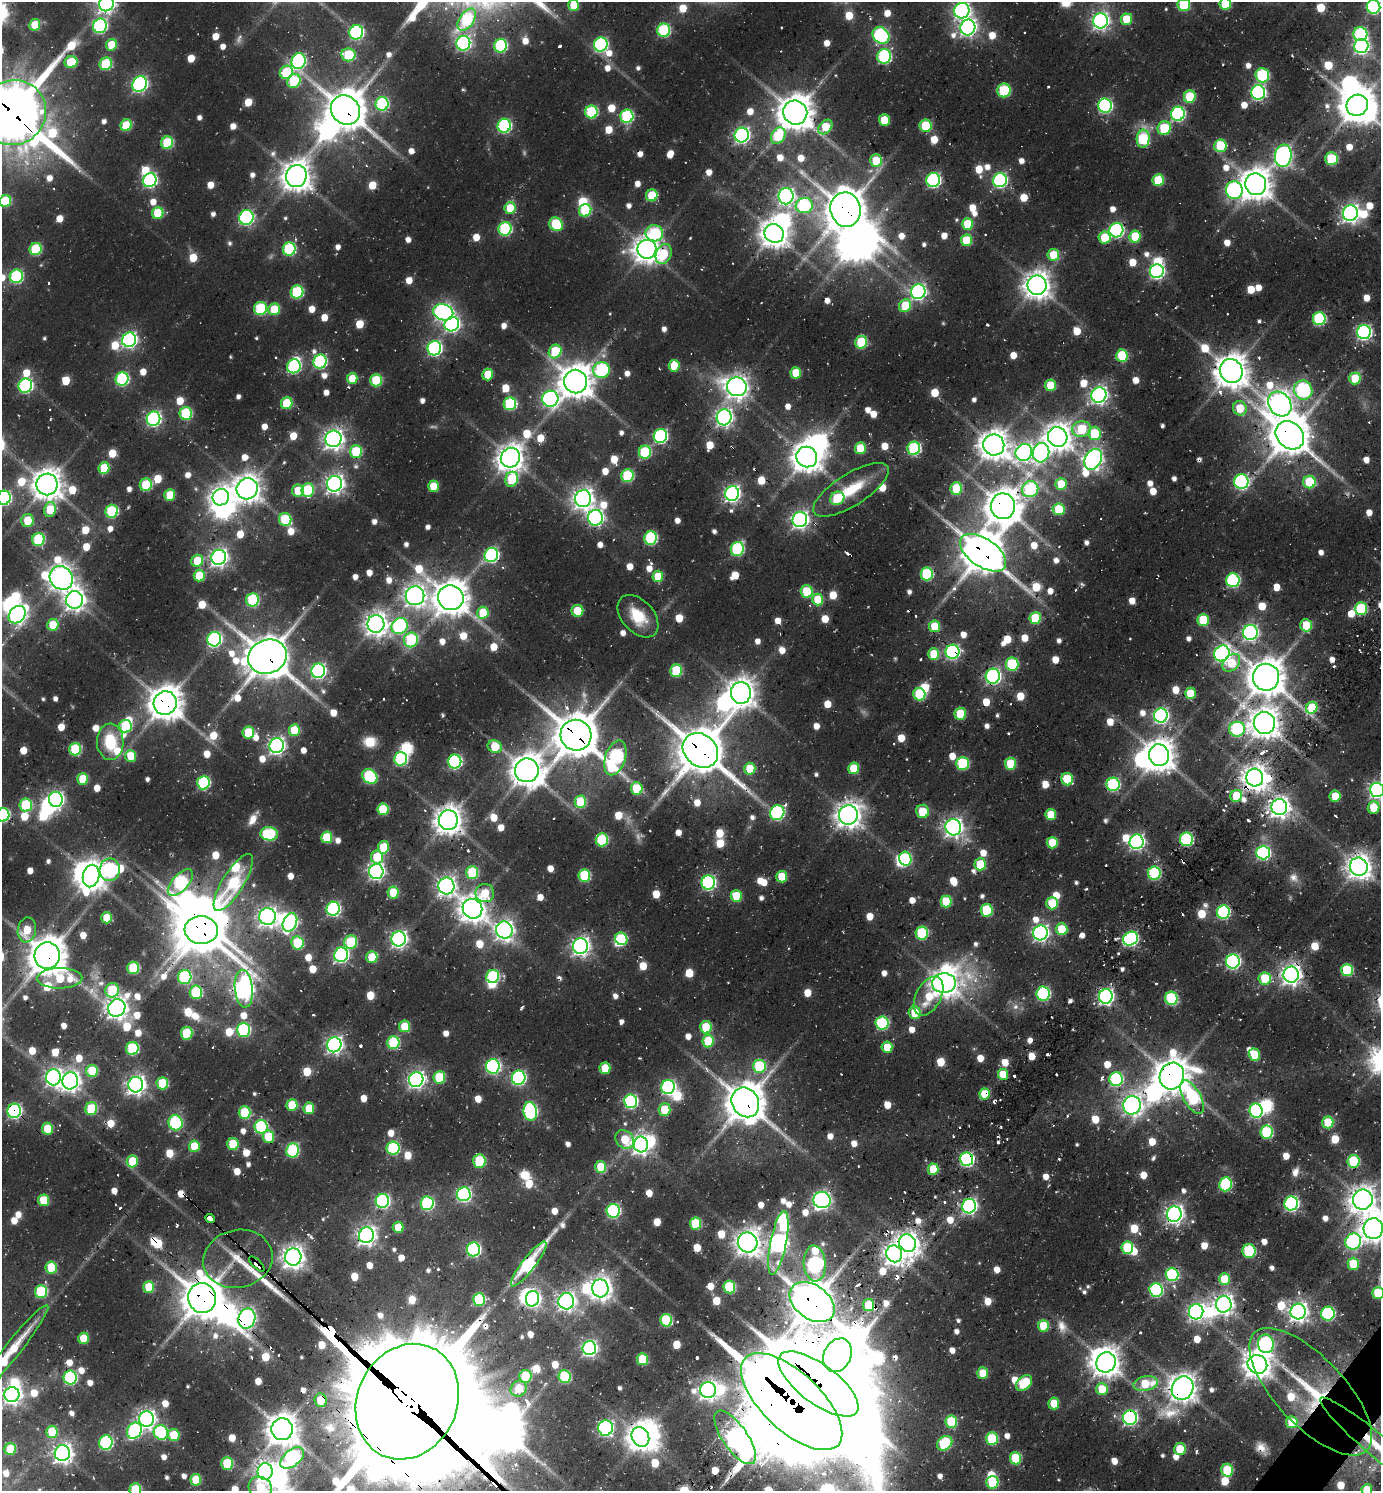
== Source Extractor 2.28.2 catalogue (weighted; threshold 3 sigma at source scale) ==
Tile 6 of 4 x 4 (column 2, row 2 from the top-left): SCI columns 2022-3400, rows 2980-4468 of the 6306 x 6247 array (HDU 1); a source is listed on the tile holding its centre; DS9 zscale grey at full resolution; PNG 1383 x 1493 px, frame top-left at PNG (2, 2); each listed source drawn as its Kron ellipse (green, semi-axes under 4 px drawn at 4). Shown black and unused: <1% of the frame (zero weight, under 2 of 3 exposures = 12% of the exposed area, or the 3 px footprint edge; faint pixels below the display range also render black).
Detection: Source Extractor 2.28.2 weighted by HDU 2 'WHT'; one run over the whole footprint, this tile lists its part. Background 0.0765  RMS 0.01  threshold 0.0464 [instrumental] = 3 sigma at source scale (4.5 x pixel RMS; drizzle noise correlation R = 1.50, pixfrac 1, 0.05/0.05 arcsec/px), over >= 5 px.
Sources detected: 1102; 11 too faint to see at this stretch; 53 inside a brighter object's white glare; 24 cosmic-ray / hot-pixel residue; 3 long thin detections or spike segments (spike, bleed or trail) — neither listed nor drawn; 12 inside a brighter listed object's ellipse — not listed separately; of the other 999, all 500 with FLUX_AUTO >= 30.4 (the completeness limit of this list) listed and drawn (499 fainter detections not listed), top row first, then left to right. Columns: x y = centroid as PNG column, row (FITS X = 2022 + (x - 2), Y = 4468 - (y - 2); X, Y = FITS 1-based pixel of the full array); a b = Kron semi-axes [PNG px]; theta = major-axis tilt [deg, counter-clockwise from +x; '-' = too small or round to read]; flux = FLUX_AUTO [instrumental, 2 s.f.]
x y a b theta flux
106 4 8 7 - 460
1225 4 6 5 - 53
574 5 5 5 - 31
1184 5 6 6 - 61
1374 7 7 6 - 170
962 11 8 7 - 360
1127 19 6 5 - 37
467 20 12 7 54 95
1100 21 7 7 - 450
35 25 6 5 - 37
100 26 7 6 - 200
968 28 8 7 - 450
664 30 6 6 - 120
356 32 7 7 - 190
1360 34 7 7 - 120
881 35 9 7 -43 190
463 43 7 7 - 250
601 44 7 6 - 190
111 45 6 5 - 31
500 46 7 6 - 140
1361 46 7 7 - 300
348 55 7 6 - 64
884 56 7 7 - 140
299 61 8 7 - 220
71 62 6 6 - 50
106 64 6 6 - 74
286 72 7 6 - 68
1262 75 7 6 - 120
294 81 7 6 - 73
140 84 8 6 57 310
1004 90 7 6 - 72
1258 92 7 7 - 240
1190 96 6 6 - 57
382 104 7 6 - 130
1357 105 11 10 - 2100
1105 106 7 7 - 220
345 110 15 13 -45 2900
591 112 6 6 - 100
13 113 33 32 - 6800
795 113 12 12 - 2300
1178 114 7 6 - 210
627 116 7 6 - 130
884 120 5 5 - 30
126 125 6 5 - 51
504 126 7 6 - 190
926 126 6 6 - 59
825 127 8 6 48 39
1164 128 7 6 - 56
742 135 7 7 - 350
778 136 9 6 58 62
1143 139 9 6 85 82
167 143 6 6 - 73
1220 146 6 6 - 56
1283 156 11 8 82 460
1331 159 6 6 - 68
876 160 6 6 - 35
296 176 11 10 - 1500
150 180 7 6 - 230
933 180 7 6 - 230
1000 180 7 7 - 230
1158 180 6 5 - 51
1256 184 11 10 - 1700
1234 190 9 8 - 270
652 195 6 5 - 40
786 196 8 7 - 420
5 201 6 5 - 62
804 206 8 7 - 110
510 208 6 5 - 37
585 210 6 6 - 83
846 210 17 15 -74 2900
158 213 6 5 - 54
1350 213 8 7 - 550
246 218 7 7 - 200
556 224 7 6 - 75
968 224 6 5 - 41
505 229 7 6 - 130
1116 230 7 7 - 220
654 233 9 8 - 76
774 233 10 9 - 1400
1104 237 6 6 - 37
1135 237 6 5 - 44
966 240 6 5 - 47
36 249 6 6 - 80
289 249 6 6 - 120
647 249 9 9 - 1300
664 254 10 7 67 40
1053 255 6 5 - 34
1157 271 7 6 - 250
16 276 7 6 - 130
1037 285 10 9 - 1300
297 292 6 6 - 110
918 292 7 7 - 320
905 306 6 5 - 41
260 309 6 6 - 100
274 309 6 5 - 39
443 312 10 8 -21 420
1319 319 6 6 - 120
452 324 7 7 - 270
1364 332 7 7 - 280
129 340 7 7 - 320
861 342 6 6 - 74
434 348 7 6 - 240
555 351 7 6 - 60
1122 356 6 5 - 61
320 362 7 6 - 170
294 366 7 6 - 150
674 366 6 5 - 33
602 370 8 8 - 150
1231 371 12 11 - 1900
796 373 5 5 - 37
488 375 6 5 - 33
352 378 5 5 - 31
1355 378 6 5 - 38
122 379 7 6 - 160
376 380 6 5 - 64
576 381 12 11 - 1900
1051 385 6 5 - 36
25 386 7 6 - 190
737 387 10 9 - 870
1303 390 10 9 - 170
1099 395 8 7 - 470
550 399 8 8 - 320
287 403 6 5 - 45
510 404 6 6 - 98
1280 404 13 10 -53 1100
1240 408 7 7 - 31
186 413 6 6 - 91
724 417 8 7 - 500
154 419 7 6 - 270
1081 429 9 8 - 62
1095 433 7 6 - 51
1290 435 15 12 -44 3400
660 436 7 6 - 190
1058 437 10 9 - 1300
333 439 8 8 - 730
994 445 11 10 - 1400
860 448 6 5 - 43
914 448 7 6 - 130
356 451 6 6 - 64
645 452 6 6 - 92
1024 452 9 8 - 490
1041 453 10 8 75 290
807 457 10 10 - 1500
510 458 10 9 - 1300
1093 459 11 8 59 610
104 468 6 5 - 50
627 476 6 6 - 93
512 479 7 6 - 61
1241 482 7 7 - 210
1309 482 6 6 - 54
47 484 11 10 - 1600
335 484 8 7 - 580
1061 484 6 5 - 32
146 485 6 6 - 67
433 486 5 5 - 35
247 489 11 10 - 1300
956 489 6 5 - 56
1030 489 8 8 - 120
308 490 7 6 - 71
851 490 43 16 32 49
298 491 6 5 - 32
732 493 7 7 - 390
170 495 6 5 - 40
221 497 8 8 - 830
4 498 7 6 - 200
837 498 7 6 - 52
583 499 8 8 - 810
1003 506 13 12 - 2100
50 509 7 6 - 38
1059 509 6 6 - 52
112 511 6 6 - 100
595 518 8 7 - 300
285 519 6 6 - 70
27 520 6 6 - 33
800 520 8 7 - 480
651 538 6 6 - 130
38 539 6 6 - 92
737 549 7 6 - 130
983 553 26 14 -34 3300
491 555 7 6 - 220
219 557 8 7 - 520
197 561 6 5 - 37
927 574 6 6 - 100
199 576 6 5 - 39
658 576 6 5 - 33
61 578 12 11 - 1200
1233 580 7 6 - 160
807 591 6 6 - 59
415 596 9 9 - 750
451 598 13 12 - 2300
818 599 6 5 - 39
75 600 9 8 - 780
253 600 6 6 - 100
1361 609 6 6 - 89
577 611 6 6 - 37
483 613 6 5 - 40
17 615 10 7 47 410
638 616 25 16 -48 34
1035 618 6 5 - 58
1203 620 6 5 - 46
376 624 9 8 - 960
53 625 6 5 - 37
1306 625 6 5 - 37
400 626 8 7 - 200
935 626 5 5 - 37
1250 632 7 7 - 320
214 639 7 7 - 230
411 640 7 7 - 100
952 652 7 7 - 250
1222 653 8 7 - 330
934 654 6 5 - 39
267 657 20 16 23 3300
1231 663 10 7 47 43
1012 664 6 6 - 95
676 670 6 6 - 70
318 671 7 7 - 280
993 676 7 7 - 290
1266 677 13 13 - 2400
741 693 11 10 - 1400
1190 693 5 5 - 33
919 694 6 6 - 83
165 703 12 11 - 2000
1312 708 6 5 - 56
960 714 6 5 - 42
1161 715 7 7 - 290
1264 723 11 10 - 1500
125 726 6 6 - 72
1237 729 8 7 - 140
294 730 6 5 - 41
248 732 6 6 - 52
576 735 15 15 - 3700
110 742 18 13 -87 48
277 746 7 7 - 410
495 747 7 6 - 37
75 749 6 6 - 81
700 750 19 16 -42 4100
1159 755 11 10 - 1700
131 756 6 5 - 32
615 758 18 10 71 200
401 759 6 6 - 140
455 762 7 6 - 200
963 763 6 6 - 90
1010 764 6 5 - 47
854 768 6 5 - 41
750 769 6 5 - 35
527 770 12 12 - 1900
370 777 8 6 -37 130
1255 778 9 8 - 1200
83 779 6 5 - 41
1067 779 6 6 - 58
203 783 6 6 - 140
1113 784 7 6 - 140
637 789 6 6 - 45
1377 790 7 7 - 380
1236 796 6 5 - 40
1335 796 5 5 - 32
56 799 7 7 - 300
580 802 6 6 - 62
26 805 6 6 - 77
1279 807 8 7 - 750
1374 807 6 5 - 35
383 809 6 5 - 60
922 811 7 6 - 34
777 813 7 7 - 180
3 815 7 6 - 140
848 815 10 9 - 1200
1051 815 5 5 - 36
448 820 10 9 - 1400
953 827 8 8 - 590
269 834 9 6 -5 100
327 837 6 5 - 50
1186 839 7 6 - 130
602 840 6 6 - 91
1137 842 7 7 - 320
1052 843 6 5 - 39
383 847 6 5 - 43
1263 853 7 6 - 200
377 857 6 6 - 46
905 859 7 6 - 92
980 864 6 5 - 43
1359 867 9 9 - 1100
110 870 11 10 - 160
376 871 7 7 - 390
472 873 6 6 - 71
1154 873 6 6 - 120
91 876 11 8 76 1300
584 876 6 6 - 81
782 877 6 5 - 35
180 882 16 8 48 150
233 882 33 10 58 100
708 882 7 7 - 220
446 886 8 8 - 570
393 892 6 5 - 41
485 893 9 9 - 33
736 896 6 5 - 43
946 902 6 5 - 53
1052 903 6 5 - 41
333 909 7 6 - 220
472 909 10 9 - 1300
987 910 6 6 - 72
1223 912 7 6 - 160
268 916 8 8 - 610
107 918 5 5 - 35
290 922 9 6 64 240
1062 929 6 5 - 45
27 930 12 9 81 32
201 930 16 14 -5 3700
504 930 8 8 - 660
922 933 6 6 - 88
1041 933 7 7 - 380
399 939 7 7 - 440
621 939 6 6 - 63
1130 939 8 6 34 230
351 942 7 6 - 73
298 943 6 6 - 71
580 946 8 7 - 560
341 955 7 7 - 270
47 956 13 12 - 2700
372 957 6 5 - 41
1233 961 7 6 - 260
133 968 6 6 - 72
1347 970 6 6 - 79
1291 975 8 7 - 760
493 976 6 6 - 120
185 977 7 7 - 110
60 978 22 10 0 62
1265 978 6 6 - 55
944 983 12 10 3 1400
244 989 19 9 -85 750
112 990 7 7 - 68
196 992 7 6 - 85
1043 994 7 6 - 160
929 996 21 12 62 34
1106 996 7 6 - 340
1171 998 6 6 - 120
117 1008 9 8 - 870
915 1012 6 6 - 31
882 1023 6 6 - 120
405 1026 6 5 - 37
706 1027 6 5 - 50
243 1030 7 6 - 150
187 1033 6 5 - 69
708 1041 6 5 - 44
393 1043 6 6 - 92
334 1045 7 7 - 440
887 1047 5 5 - 32
132 1048 6 6 - 94
1254 1055 6 5 - 40
493 1066 7 7 - 240
759 1066 6 6 - 85
605 1068 6 5 - 34
92 1071 6 6 - 54
1003 1074 5 5 - 34
1172 1076 13 12 - 2000
53 1077 8 7 - 440
439 1077 6 6 - 60
519 1078 7 6 - 220
1116 1079 7 6 - 160
416 1080 7 7 - 440
70 1081 8 8 - 680
162 1083 6 6 - 61
136 1085 8 7 - 630
668 1087 7 6 - 240
985 1094 5 5 - 35
1192 1097 19 8 -60 120
631 1101 7 6 - 190
745 1102 15 13 -59 3000
292 1105 6 5 - 41
1132 1105 9 8 - 640
309 1108 6 5 - 37
91 1109 6 6 - 61
665 1110 6 6 - 35
14 1111 7 6 - 240
530 1111 9 6 -82 200
1256 1111 7 6 - 210
245 1113 6 6 - 71
1328 1122 6 5 - 52
175 1123 7 7 - 120
261 1127 7 6 - 140
47 1129 6 5 - 44
1267 1132 7 6 - 97
268 1137 6 5 - 35
625 1139 10 8 -44 35
233 1144 6 5 - 50
641 1144 8 7 - 610
194 1146 5 5 - 38
393 1148 6 6 - 120
292 1150 7 6 - 110
967 1159 7 6 - 230
132 1161 6 5 - 39
479 1161 6 6 - 77
1354 1161 6 6 - 85
601 1167 6 5 - 35
933 1169 5 5 - 35
1225 1184 7 6 - 110
464 1194 7 7 - 230
44 1200 5 5 - 44
822 1200 9 8 - 480
1363 1200 10 10 - 1300
382 1201 7 6 - 220
427 1203 7 6 - 140
1291 1203 7 6 - 270
969 1206 7 7 - 310
613 1211 7 6 - 190
1174 1214 8 7 - 530
210 1219 5 3 - 200
695 1224 6 5 - 64
398 1227 5 5 - 33
1373 1229 10 10 - 1300
366 1235 8 7 - 610
1353 1241 8 7 - 170
748 1242 10 9 - 1200
778 1243 32 8 79 630
907 1243 9 8 - 870
1127 1248 6 6 - 75
473 1249 7 6 - 210
1249 1251 7 6 - 84
894 1254 8 8 - 780
293 1257 8 8 - 890
238 1259 35 29 13 40
815 1263 18 11 -85 260
257 1264 10 3 -44 150
529 1264 28 6 52 130
1353 1264 6 5 - 42
51 1267 6 5 - 51
1172 1274 6 6 - 130
1224 1279 6 5 - 40
149 1287 6 5 - 39
729 1287 6 6 - 79
600 1288 9 8 - 1000
1156 1290 7 6 - 160
41 1292 6 6 - 97
1378 1293 6 5 - 55
202 1298 15 14 - 3100
479 1299 6 6 - 96
532 1299 8 6 76 300
566 1301 8 8 - 550
812 1302 25 17 -36 3400
1224 1304 8 8 - 750
868 1305 6 5 - 49
1196 1312 7 7 - 420
1298 1312 8 7 - 630
1328 1314 7 6 - 140
247 1318 10 8 72 460
666 1320 6 6 - 85
1043 1326 6 5 - 44
83 1338 6 5 - 33
1266 1344 9 8 - 180
589 1348 7 7 - 340
13 1349 55 8 52 39
838 1355 17 13 63 1200
643 1359 6 5 - 57
1106 1362 10 9 - 1400
1257 1364 10 9 - 1300
983 1373 5 5 - 31
525 1376 6 6 - 61
565 1377 6 6 - 90
70 1378 7 6 - 150
1024 1383 9 6 42 59
1146 1383 12 7 10 44
818 1384 48 19 -37 8600
1183 1388 12 10 64 1400
519 1389 8 7 - 37
1102 1389 6 5 - 36
708 1390 8 8 - 650
1311 1392 81 34 -47 120
12 1395 7 7 - 540
320 1400 7 6 - 31
407 1402 59 50 65 37000
792 1402 64 29 -43 17000
1054 1403 6 5 - 32
1130 1418 7 7 - 250
147 1419 8 7 - 490
951 1422 6 6 - 62
1292 1422 6 5 - 40
606 1428 7 7 - 230
282 1429 11 10 - 1800
134 1431 8 7 - 200
52 1432 6 6 - 43
161 1432 7 7 - 120
174 1435 6 6 - 38
640 1437 10 8 -60 1200
735 1437 31 12 -55 840
992 1439 6 6 - 78
106 1442 7 6 - 150
945 1443 8 6 41 92
1378 1446 74 11 -40 56
10 1449 6 5 - 42
1180 1449 6 5 - 34
62 1453 8 7 - 640
292 1458 14 8 39 280
1016 1458 6 5 - 60
227 1463 6 6 - 57
1227 1470 6 6 - 60
265 1471 8 7 - 560
196 1480 6 5 - 38
992 1482 6 6 - 65
260 1488 12 10 -26 46
135 1490 6 6 - 57
1367 1490 5 5 - 37
Overlapping masked pixels (flux is a lower limit): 59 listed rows (the first 20) at x y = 345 110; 13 113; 795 113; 1158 180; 1234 190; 846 210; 1231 371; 1290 435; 333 439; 1003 506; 800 520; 983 553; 935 626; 952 652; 267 657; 993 676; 1190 693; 165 703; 1264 723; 576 735
Isophote crosses this tile's border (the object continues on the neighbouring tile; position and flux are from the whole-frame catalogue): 20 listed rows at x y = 106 4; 1225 4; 574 5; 1184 5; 1374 7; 1357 105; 13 113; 5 201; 4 498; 1377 790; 3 815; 1373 1229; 1378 1293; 12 1395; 407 1402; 792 1402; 1378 1446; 260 1488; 135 1490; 1367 1490